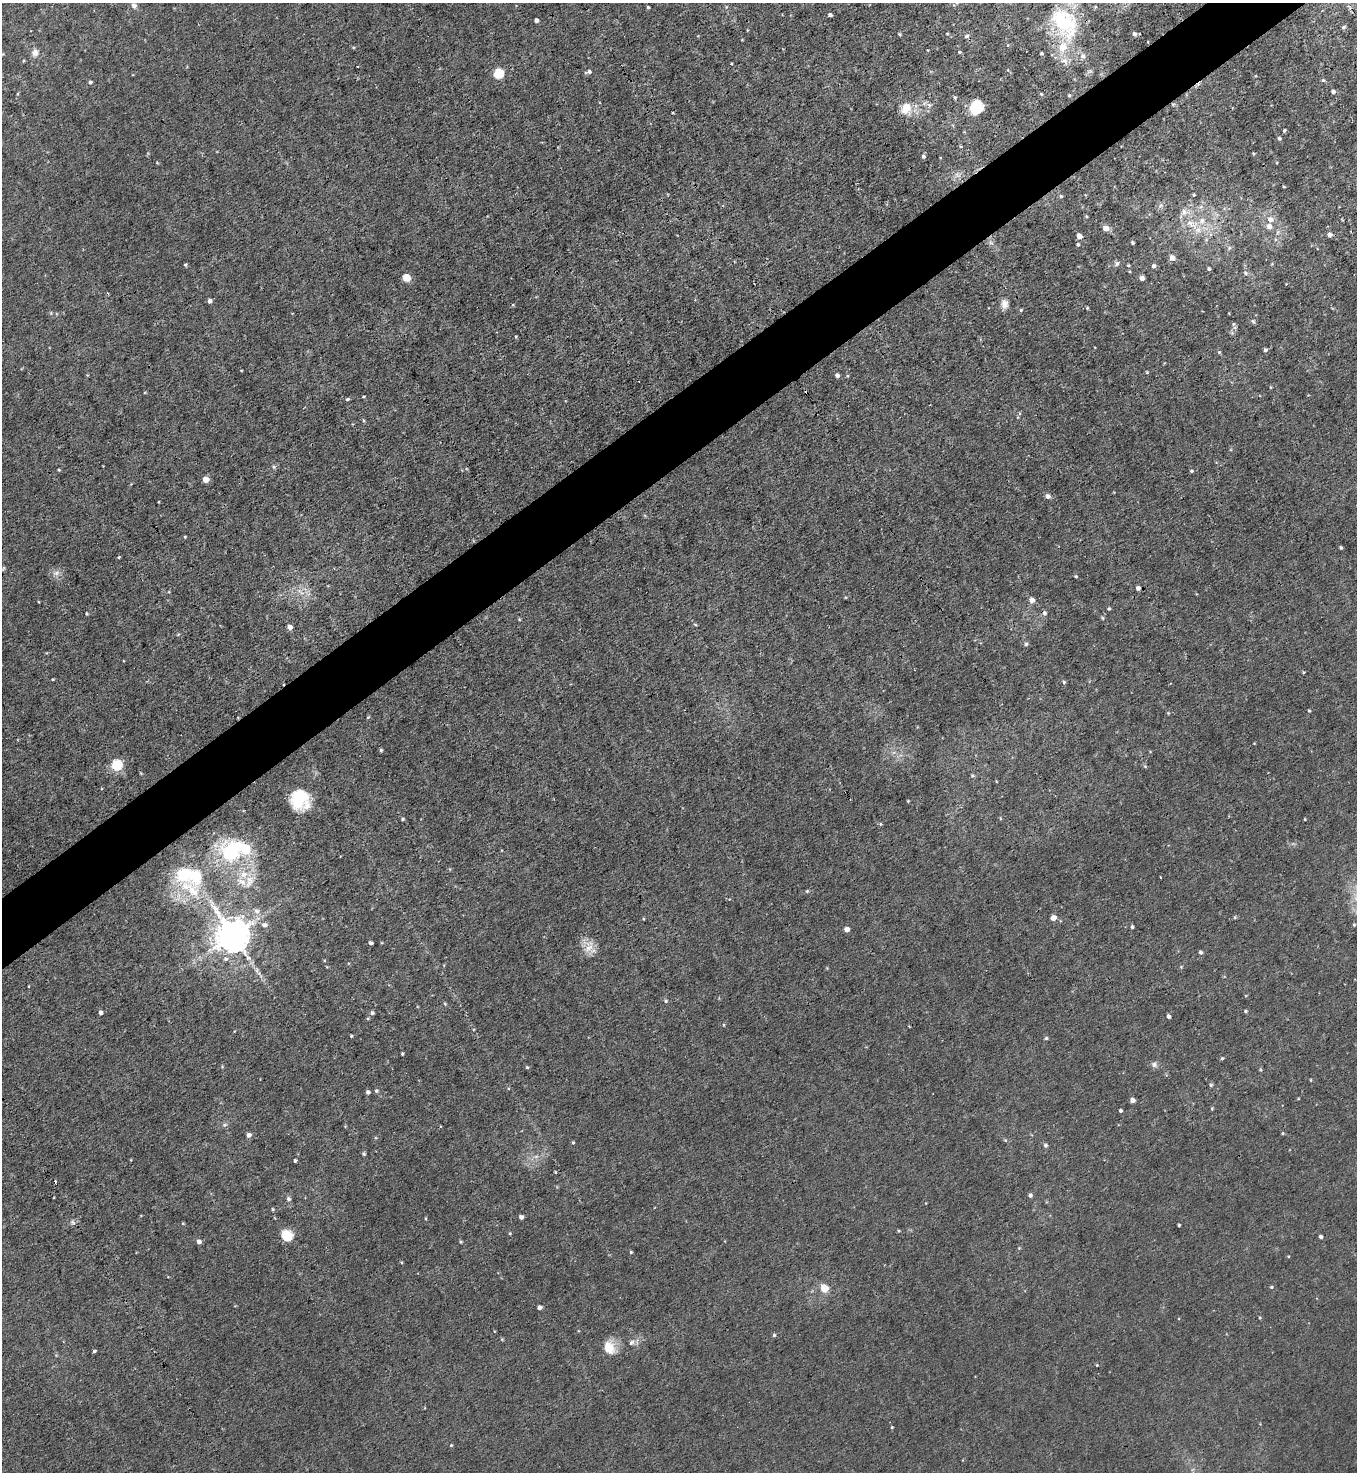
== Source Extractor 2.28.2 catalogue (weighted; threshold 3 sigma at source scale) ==
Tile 10 of 4 x 4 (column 2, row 3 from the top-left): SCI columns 1651-3005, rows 1471-2940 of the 5870 x 5879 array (HDU 1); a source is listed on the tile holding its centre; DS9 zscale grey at full resolution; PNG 1359 x 1474 px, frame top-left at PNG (2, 3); no overlay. Shown black and unused: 5% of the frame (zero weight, under 3 of 4 exposures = <1% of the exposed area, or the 3 px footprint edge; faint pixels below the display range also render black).
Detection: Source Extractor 2.28.2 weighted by HDU 2 'WHT'; one run over the whole footprint, this tile lists its part. Background 0.00828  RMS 0.0024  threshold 0.0109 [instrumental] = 3 sigma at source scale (4.5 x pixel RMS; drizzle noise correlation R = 1.50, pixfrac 1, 0.05/0.05 arcsec/px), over >= 5 px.
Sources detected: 206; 1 inside a brighter object's white glare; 2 cosmic-ray / hot-pixel residue — not listed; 9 inside a brighter listed object's ellipse — not listed separately; the other 194 listed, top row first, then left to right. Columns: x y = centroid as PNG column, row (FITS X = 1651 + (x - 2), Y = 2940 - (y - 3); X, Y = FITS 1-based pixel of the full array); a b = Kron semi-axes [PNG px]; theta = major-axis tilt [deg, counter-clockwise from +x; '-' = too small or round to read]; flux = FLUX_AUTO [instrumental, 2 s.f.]
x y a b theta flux
956 3 9 4 43 0.55
134 6 9 7 -50 0.98
648 7 3 3 - 0.31
830 15 4 3 - 0.68
536 20 4 4 - 0.77
1064 23 50 32 -60 23
1343 27 4 4 - 0.43
899 34 5 3 - 0.31
1135 34 4 4 - 0.78
967 36 7 5 29 0.59
35 52 11 10 - 1.6
959 52 4 4 - 0.27
1041 53 3 3 - 0.41
3 54 4 4 - 0.22
731 63 3 2 - 0.24
589 72 8 5 18 0.74
499 73 7 6 - 11
1323 80 5 4 - 0.32
90 82 5 4 - 0.47
1333 92 4 4 - 0.63
1041 94 4 4 - 0.28
1069 95 4 3 - 0.37
955 97 5 4 - 0.38
1173 104 5 4 - 0.35
929 105 7 6 - 0.71
976 107 14 11 69 6.9
906 108 9 8 - 5.4
673 113 3 2 - 0.29
1284 131 4 3 - 0.38
1279 138 5 4 - 0.43
961 146 4 3 - 0.21
1253 153 4 3 - 0.25
923 156 5 4 - 0.5
157 163 4 4 - 0.21
1284 187 3 2 - 0.22
1194 195 4 3 - 0.28
1061 196 5 4 - 0.42
1161 205 7 5 46 0.64
1201 207 7 6 - 0.83
1086 216 4 4 - 0.27
1270 219 8 7 - 1.5
1192 224 25 11 -33 5.6
1269 227 6 6 - 1.4
1106 228 5 5 - 2.2
1330 235 5 5 - 0.89
1079 236 4 4 - 1.7
991 243 9 4 -47 0.75
1132 243 4 3 - 0.43
1078 244 4 4 - 0.36
1229 248 7 5 45 0.56
1172 258 7 7 - 1.3
1117 263 7 5 72 0.56
185 265 4 3 - 0.32
1128 265 5 3 - 0.22
1154 266 5 4 - 0.72
1209 269 4 4 - 0.47
1245 273 7 5 -43 0.59
406 277 7 6 - 3.1
1142 278 4 4 - 1.3
209 301 4 4 - 0.92
1004 304 12 8 87 1.6
1087 308 4 3 - 0.24
1021 310 4 3 - 0.28
1253 321 7 5 -71 0.4
1233 324 5 5 - 0.36
1235 327 6 4 19 0.43
516 337 3 3 - 0.23
1265 350 4 4 - 0.56
1219 352 5 5 - 0.31
241 370 3 2 - 0.17
1147 372 4 4 - 0.22
837 375 4 4 - 0.68
1270 387 5 3 - 0.2
364 396 4 2 - 0.21
347 399 4 3 - 0.38
274 467 5 5 - 0.4
58 470 4 3 - 0.26
1191 471 4 3 - 0.35
205 479 5 4 - 2.9
1048 496 6 5 - 1
158 502 3 2 - 0.17
185 537 3 3 - 0.22
1341 548 3 3 - 0.39
119 557 3 3 - 0.27
3 568 6 3 81 0.26
56 573 11 6 15 1.2
1076 576 4 3 - 0.28
1138 588 5 4 - 0.83
301 592 14 4 -36 1.3
1032 600 5 5 - 1.4
1109 609 4 3 - 0.34
86 613 5 3 - 0.23
1044 613 6 5 - 0.74
1102 618 5 4 - 0.29
519 619 5 3 - 0.25
289 627 4 4 - 1.8
1026 644 6 5 - 0.46
1304 672 4 3 - 0.25
53 679 4 3 - 0.25
1064 682 5 5 - 0.39
1309 711 4 3 - 0.31
368 717 4 3 - 0.26
381 750 4 4 - 0.35
116 765 5 5 - 21
1145 766 6 3 -20 0.28
141 773 4 3 - 0.21
972 775 5 5 - 0.33
300 800 22 20 -64 9.2
908 801 3 3 - 0.22
403 819 4 3 - 0.3
1305 819 3 2 - 0.21
880 824 5 3 - 0.25
230 852 8 8 - 55
1160 877 3 3 - 0.6
249 881 21 12 70 3.9
190 889 55 24 -37 17
807 891 4 4 - 0.31
257 911 8 7 - 1
1235 917 5 3 - 0.26
1053 918 4 4 - 2.3
643 919 4 3 - 0.21
265 925 6 5 - 1
1354 925 4 3 - 0.26
1132 927 4 3 - 0.47
847 929 4 4 - 1.7
233 936 10 9 - 640
371 943 4 4 - 0.68
588 947 19 13 -64 3.1
1200 952 4 4 - 0.51
226 959 7 6 - 0.81
1181 967 5 4 - 0.23
257 970 6 4 72 0.46
29 986 4 3 - 0.17
666 1001 6 4 0 0.37
445 1004 5 4 - 0.27
1245 1011 4 4 - 0.35
100 1012 5 4 - 0.69
372 1013 5 5 - 0.52
1169 1016 4 3 - 0.63
368 1018 5 3 - 0.25
724 1025 4 3 - 0.2
351 1036 3 3 - 0.29
1046 1038 4 4 - 0.36
402 1054 3 3 - 0.33
1222 1058 4 4 - 0.34
1154 1065 8 7 - 0.9
527 1067 4 4 - 0.31
1311 1080 4 3 - 0.21
1211 1085 5 4 - 0.36
376 1091 5 5 - 0.46
368 1092 4 4 - 0.67
1132 1100 4 4 - 1.5
1212 1109 4 4 - 0.24
1120 1111 3 3 - 0.45
224 1125 7 3 19 0.44
345 1126 4 3 - 0.21
1282 1133 4 4 - 0.25
249 1135 5 5 - 1.1
1005 1140 5 4 - 0.29
573 1143 4 3 - 0.32
1045 1145 5 5 - 0.55
364 1154 4 4 - 0.4
536 1156 7 4 1 0.65
295 1160 4 3 - 0.4
555 1172 3 2 - 0.2
1030 1195 5 4 - 0.65
289 1199 7 6 - 0.52
273 1209 5 3 - 0.26
521 1217 4 4 - 0.89
73 1222 7 5 -36 0.58
183 1223 5 3 - 0.21
1179 1225 3 3 - 0.32
898 1231 4 3 - 0.23
510 1233 4 3 - 0.23
287 1236 12 11 - 4.4
1321 1237 4 3 - 0.71
199 1242 5 4 - 1.1
460 1242 4 4 - 0.31
1019 1248 4 4 - 0.22
631 1252 4 3 - 0.27
1288 1256 4 3 - 0.2
401 1262 4 3 - 0.24
1272 1287 5 4 - 0.32
824 1288 7 6 - 4.4
540 1308 4 4 - 0.85
1260 1318 4 4 - 0.25
774 1335 4 4 - 0.37
502 1339 4 4 - 0.27
632 1342 11 6 41 1
610 1347 19 14 -60 3.8
94 1351 4 3 - 1.1
1097 1365 3 3 - 0.2
892 1427 3 3 - 0.23
451 1445 4 3 - 0.24
Overlapping masked pixels (flux is a lower limit): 1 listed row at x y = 1173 104
Isophote crosses this tile's border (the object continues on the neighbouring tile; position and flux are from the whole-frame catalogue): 1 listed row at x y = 956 3